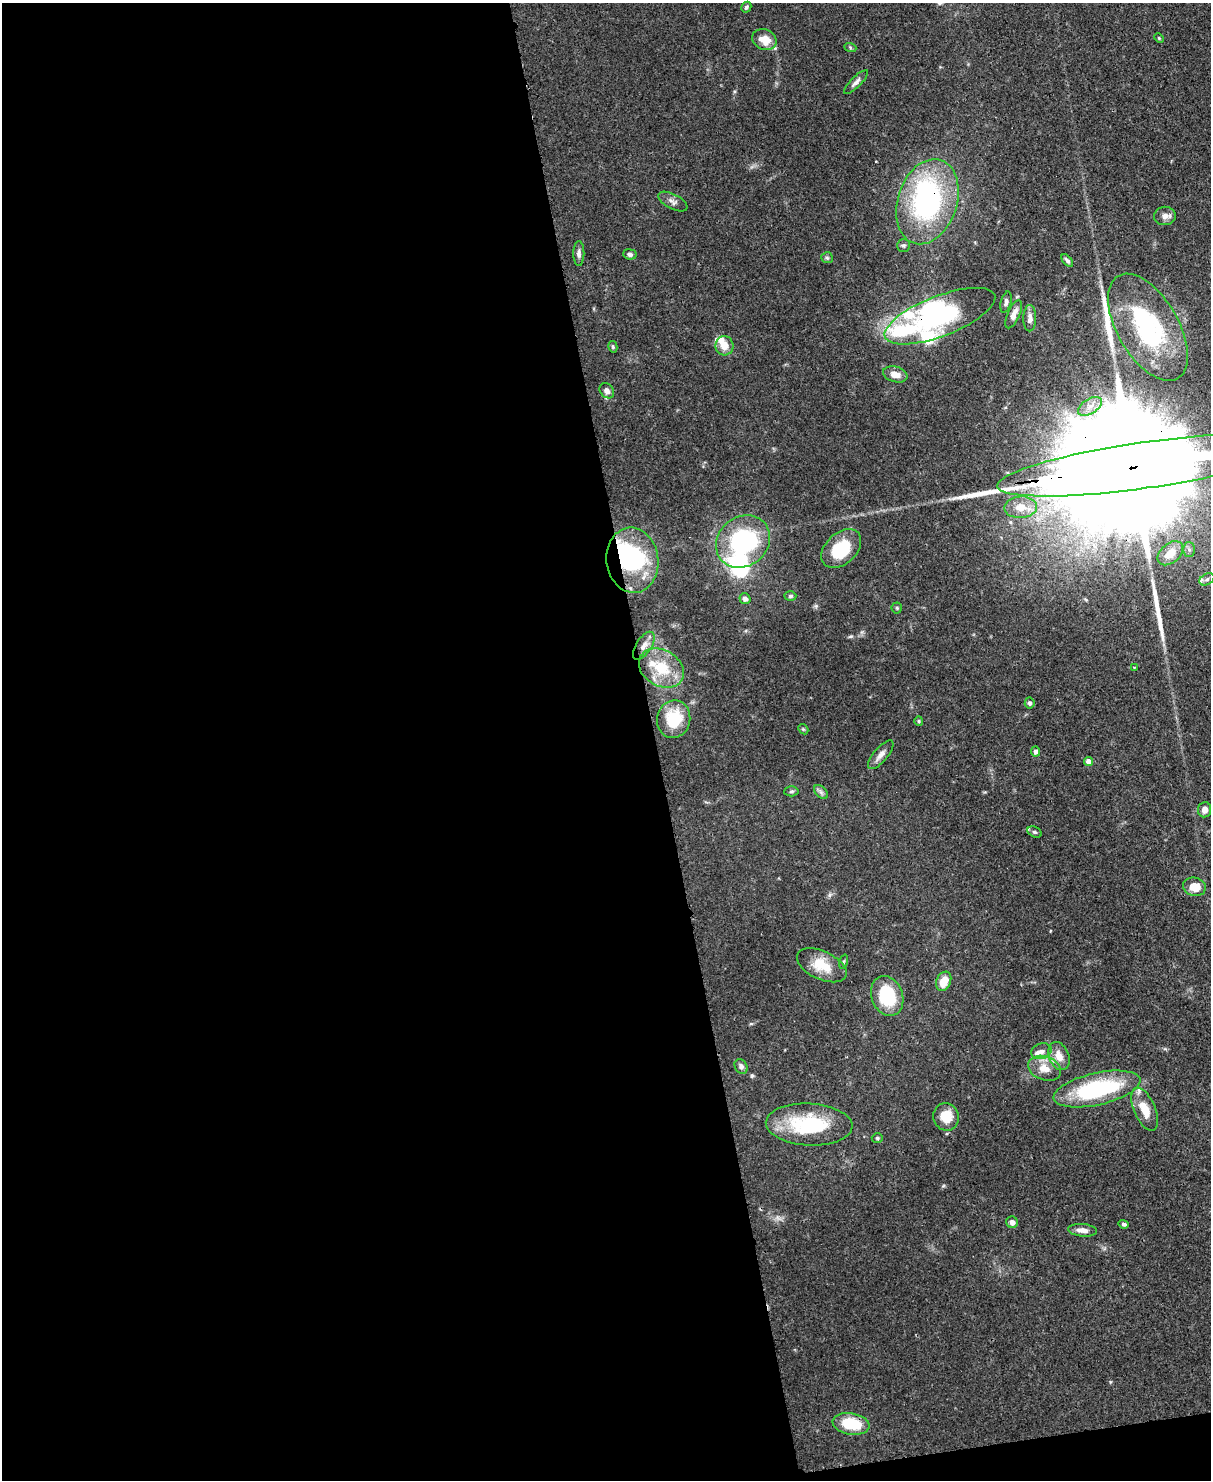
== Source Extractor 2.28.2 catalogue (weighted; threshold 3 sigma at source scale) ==
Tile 9 of 4 x 3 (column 1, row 3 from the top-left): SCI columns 76-1284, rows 212-1689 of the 4988 x 4969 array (HDU 1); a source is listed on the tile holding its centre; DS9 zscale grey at full resolution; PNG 1213 x 1482 px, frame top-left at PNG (2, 3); each listed source drawn as its Kron ellipse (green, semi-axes under 4 px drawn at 4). Shown black and unused: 55% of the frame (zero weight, under 3 of 4 exposures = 9% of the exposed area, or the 3 px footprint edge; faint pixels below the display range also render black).
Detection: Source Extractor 2.28.2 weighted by HDU 2 'WHT'; one run over the whole footprint, this tile lists its part. Background 0.0719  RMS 0.004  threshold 0.0181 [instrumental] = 3 sigma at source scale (4.5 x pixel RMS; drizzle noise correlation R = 1.50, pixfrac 1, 0.05/0.05 arcsec/px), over >= 5 px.
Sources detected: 81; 5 inside a brighter object's white glare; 2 long thin detections or spike segments (spike, bleed or trail) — neither listed nor drawn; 8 inside a brighter listed object's ellipse — not listed separately; the other 66 listed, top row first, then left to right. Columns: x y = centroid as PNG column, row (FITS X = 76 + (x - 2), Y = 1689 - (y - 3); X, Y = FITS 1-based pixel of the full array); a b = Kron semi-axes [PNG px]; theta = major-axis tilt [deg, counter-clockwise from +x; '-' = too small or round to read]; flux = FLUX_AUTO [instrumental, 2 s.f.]
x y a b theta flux
746 7 6 4 59 0.88
1159 38 5 3 - 0.42
764 40 12 10 -25 6.4
850 47 6 4 -20 0.56
856 82 16 5 45 1.7
673 202 16 7 -27 2
927 202 44 29 71 75
1165 216 11 9 2 2.3
904 245 6 6 - 0.87
579 253 12 5 90 1.6
630 254 7 5 -8 1.1
827 258 6 5 - 0.7
1067 261 7 4 -51 1
1006 302 11 5 76 1.3
1014 314 15 6 66 3.2
940 316 59 20 21 53
1030 318 13 6 90 2.7
1148 327 59 30 -60 53
724 346 10 9 - 5.1
613 347 6 4 -75 0.65
895 374 12 7 -16 4
607 391 8 6 -49 1.9
1090 406 13 7 32 3.3
1143 465 147 23 8 49000
1021 507 16 10 4 5.7
743 542 28 24 39 55
841 549 23 15 43 17
1189 550 7 6 - 1.2
1170 553 15 9 40 6.6
632 560 33 26 -83 51
1207 579 8 5 30 1.3
790 596 6 4 2 0.76
745 599 6 5 - 1.6
897 608 5 5 - 0.56
644 646 16 7 57 3.2
1134 667 3 2 - 0.33
661 668 24 18 -31 15
1030 703 5 5 - 0.99
674 719 19 16 78 16
919 721 5 4 - 0.49
803 729 6 4 -43 0.56
1035 751 5 4 - 1.5
881 755 18 7 50 2.7
1089 762 4 4 - 4.3
791 791 7 5 3 0.75
821 792 8 5 -45 1.1
1204 810 7 6 - 2.6
1034 832 8 5 -26 0.81
1194 887 11 9 -14 5.6
843 962 7 3 71 0.55
822 965 27 14 -25 10
944 981 10 7 65 6.5
887 996 20 15 -69 23
1041 1051 10 7 18 2
1059 1056 15 10 -67 4.5
741 1066 8 6 -60 1.4
1044 1068 17 12 -21 5.8
1097 1089 44 16 13 44
1145 1109 23 10 -67 7.8
946 1117 14 12 -68 8.1
809 1124 43 21 -3 32
877 1138 5 4 - 0.64
1012 1222 6 5 - 2.2
1124 1224 5 4 - 0.87
1082 1230 14 6 -5 2.9
851 1424 19 10 -10 16
Overlapping masked pixels (flux is a lower limit): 5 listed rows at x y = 927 202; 940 316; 1143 465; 632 560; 851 1424
Isophote crosses this tile's border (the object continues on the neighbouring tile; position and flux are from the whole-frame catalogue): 1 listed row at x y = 1143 465